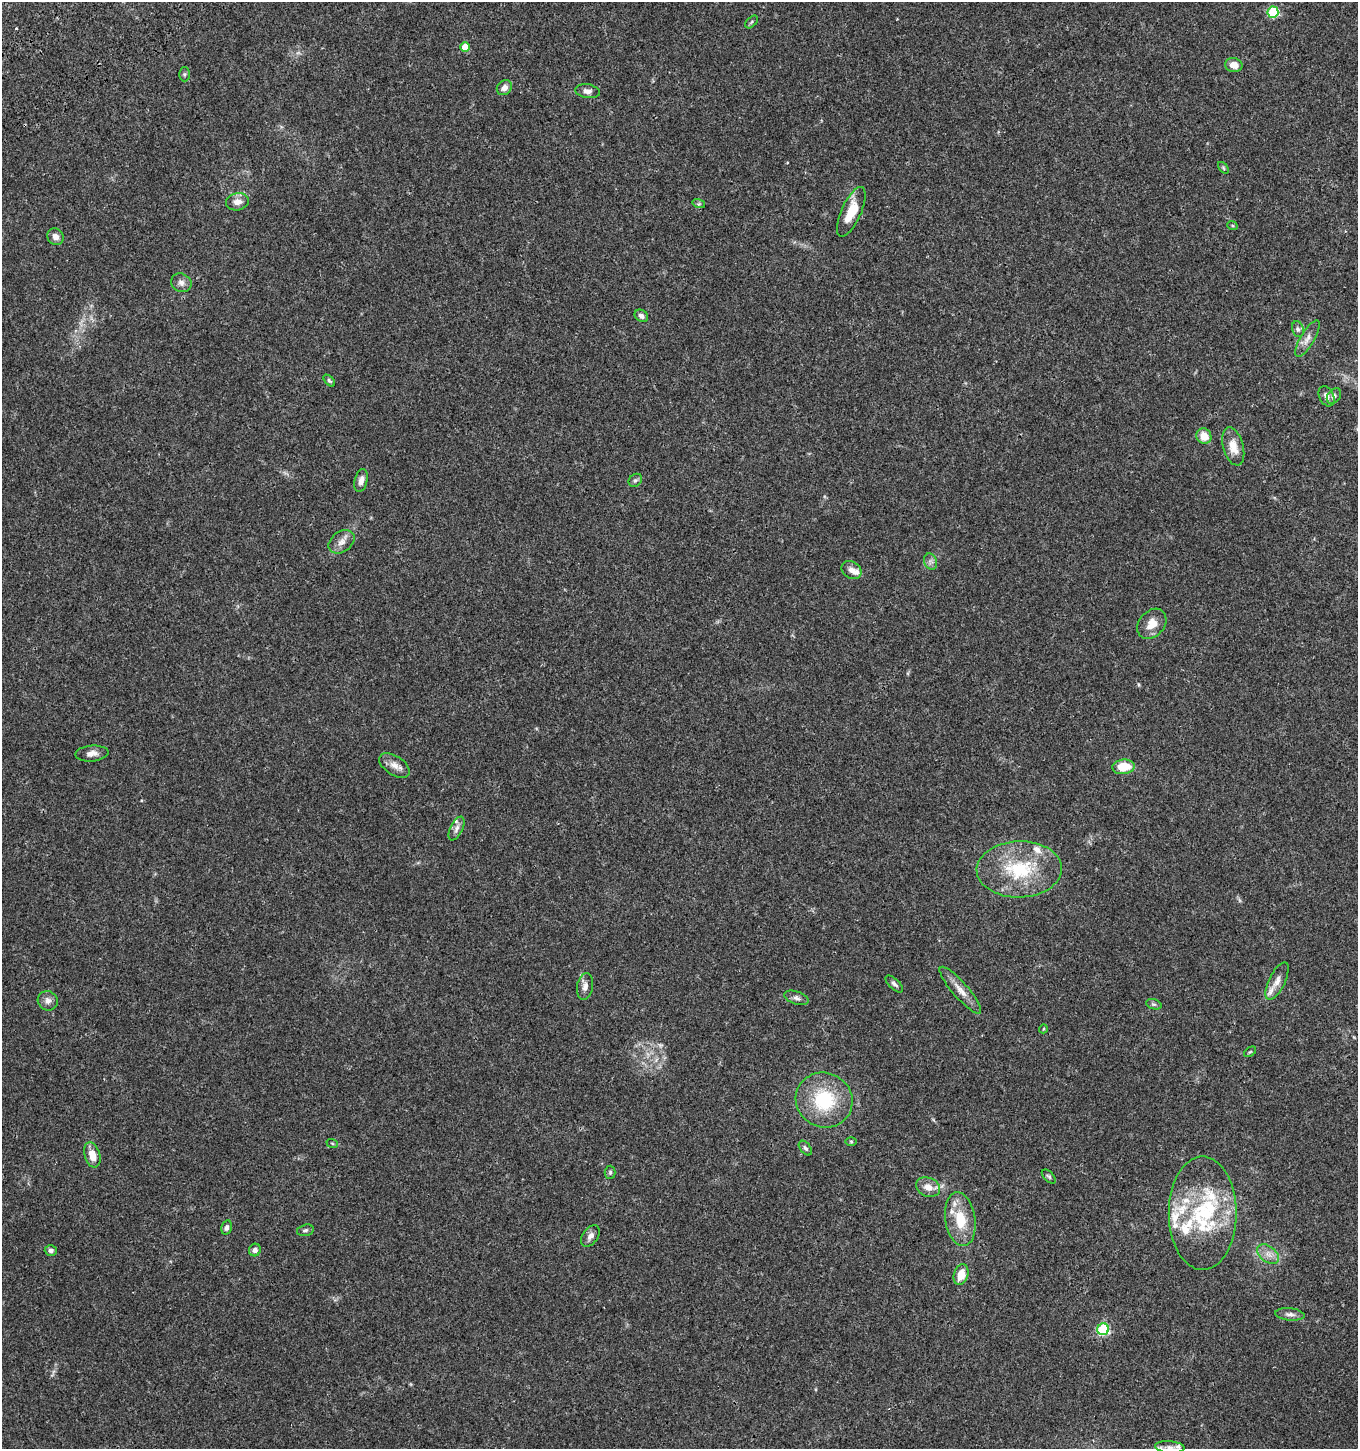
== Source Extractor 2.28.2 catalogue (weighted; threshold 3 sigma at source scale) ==
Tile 11 of 4 x 4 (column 3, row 3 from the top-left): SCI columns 2888-4243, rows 1557-3003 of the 5835 x 6003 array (HDU 1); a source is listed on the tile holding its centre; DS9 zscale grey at full resolution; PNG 1360 x 1451 px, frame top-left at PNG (2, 2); each listed source drawn as its Kron ellipse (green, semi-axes under 4 px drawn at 4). Shown black and unused: <1% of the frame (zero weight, under 3 of 4 exposures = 6% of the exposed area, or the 3 px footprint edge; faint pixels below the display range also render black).
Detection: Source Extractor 2.28.2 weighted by HDU 2 'WHT'; one run over the whole footprint, this tile lists its part. Background 0.0364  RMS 0.0035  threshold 0.0156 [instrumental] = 3 sigma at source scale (4.5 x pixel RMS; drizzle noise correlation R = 1.50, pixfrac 1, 0.0396/0.0396 arcsec/px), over >= 5 px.
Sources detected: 79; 1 too faint to see at this stretch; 1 cosmic-ray / hot-pixel residue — neither listed nor drawn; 15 inside a brighter listed object's ellipse — not listed separately; the other 62 listed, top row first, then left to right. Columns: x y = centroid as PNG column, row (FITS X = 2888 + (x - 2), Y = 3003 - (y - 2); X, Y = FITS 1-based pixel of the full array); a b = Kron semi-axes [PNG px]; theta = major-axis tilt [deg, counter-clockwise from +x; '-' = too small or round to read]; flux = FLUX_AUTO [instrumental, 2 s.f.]
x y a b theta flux
1273 12 6 5 - 25
752 22 7 4 46 0.58
465 47 5 5 - 5.4
1234 65 8 7 - 3.2
185 74 7 5 90 0.63
504 88 8 6 39 2
587 91 12 7 -10 1.7
1223 168 7 4 -47 0.47
237 202 11 8 11 2.4
699 204 6 4 -17 0.51
851 212 27 10 66 7.4
1232 225 5 3 - 0.36
56 237 9 7 -54 2
181 283 10 9 - 1.8
641 316 7 5 -34 1.3
1298 329 8 6 -74 1
1308 338 21 7 60 2.6
329 381 7 4 -45 0.58
1327 396 11 7 -66 1.8
1334 396 8 6 52 1.2
1204 436 8 7 - 4.9
1233 446 19 10 -75 5
361 480 11 6 76 1.9
635 480 7 6 - 0.84
342 542 14 10 37 2.5
931 562 8 6 -71 1.1
851 570 10 8 -34 1.9
1152 624 17 12 48 4.4
92 753 16 8 5 2.2
394 765 17 9 -33 2.7
1123 767 11 7 5 7.3
456 828 13 6 63 1.5
1019 869 42 28 1 24
1277 981 20 8 64 2.7
894 984 11 5 -43 0.94
585 986 13 8 81 1.8
960 990 30 8 -49 3.8
796 998 13 6 -19 1.4
48 1001 10 9 - 1.9
1154 1004 8 5 -18 0.68
1043 1029 4 3 - 0.26
1250 1052 7 3 36 0.39
824 1100 29 27 -29 21
851 1142 6 4 -1 0.42
332 1143 6 3 -19 0.35
805 1148 8 5 -52 0.77
92 1155 13 7 -74 4.4
610 1172 6 5 - 0.6
1049 1176 8 5 -45 0.65
928 1187 12 9 -24 3.5
1203 1213 57 34 -90 35
960 1219 27 15 -81 10
227 1228 7 5 75 1.1
305 1230 8 5 14 0.79
590 1236 12 7 53 1.8
51 1250 6 5 - 1.1
255 1250 6 5 - 1.3
1268 1254 12 7 -38 2.5
961 1274 10 7 71 5.1
1290 1314 15 6 -6 1.4
1103 1329 6 6 - 29
1170 1447 15 6 -4 1.7